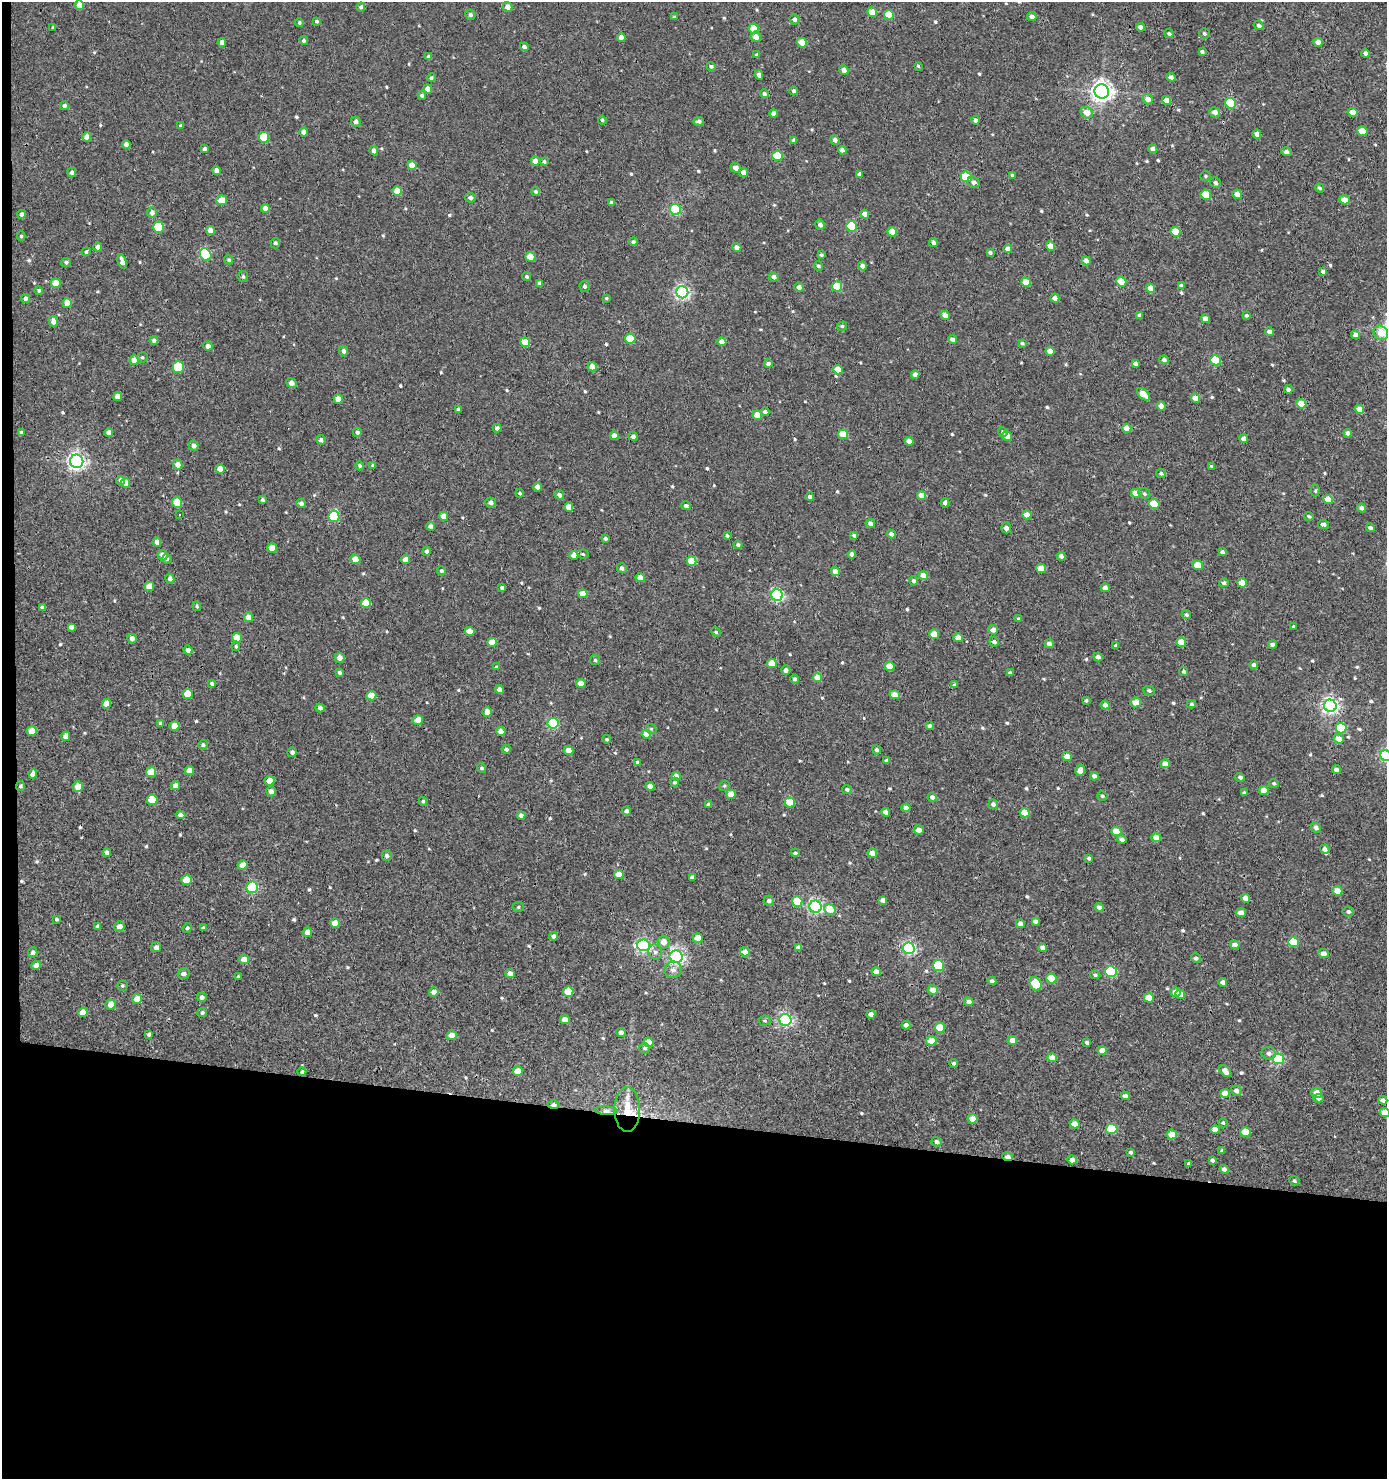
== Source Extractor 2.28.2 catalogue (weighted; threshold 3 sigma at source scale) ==
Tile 7 of 3 x 3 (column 1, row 3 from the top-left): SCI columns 200-1584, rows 1-1477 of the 4454 x 4431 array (HDU 1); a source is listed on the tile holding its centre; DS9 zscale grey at full resolution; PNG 1389 x 1481 px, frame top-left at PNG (2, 2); each listed source drawn as its Kron ellipse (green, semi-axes under 4 px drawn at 4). Shown black and unused: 25% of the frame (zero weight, under 3 of 4 exposures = <1% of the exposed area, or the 3 px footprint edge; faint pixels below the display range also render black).
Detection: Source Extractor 2.28.2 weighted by HDU 2 'WHT'; one run over the whole footprint, this tile lists its part. Background 0.00299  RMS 0.0019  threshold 0.00838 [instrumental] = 3 sigma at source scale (4.5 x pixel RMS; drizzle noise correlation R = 1.50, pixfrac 1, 0.05/0.05 arcsec/px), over >= 5 px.
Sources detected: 647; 3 inside a brighter listed object's ellipse — not listed separately; of the other 644, all 500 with FLUX_AUTO >= 0.28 (the completeness limit of this list) listed and drawn (144 fainter detections not listed), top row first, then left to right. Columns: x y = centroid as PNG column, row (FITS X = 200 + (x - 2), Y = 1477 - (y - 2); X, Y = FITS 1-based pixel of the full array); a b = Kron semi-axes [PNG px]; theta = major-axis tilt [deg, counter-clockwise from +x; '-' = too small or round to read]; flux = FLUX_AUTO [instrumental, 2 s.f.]
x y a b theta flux
79 5 5 4 - 2.2
361 7 4 4 - 0.44
508 7 5 4 - 1.4
872 12 5 4 - 2.7
470 15 5 5 - 0.47
889 15 5 4 - 4.9
674 17 4 3 - 0.29
1032 17 5 4 - 0.79
794 19 5 5 - 0.58
316 21 4 4 - 0.39
299 23 4 4 - 0.42
1259 25 5 4 - 0.46
53 27 3 3 - 0.3
1141 27 4 4 - 0.87
754 29 5 5 - 5.6
1169 33 4 4 - 0.37
1204 34 5 5 - 0.4
621 37 4 4 - 1.1
756 37 5 5 - 1.4
304 40 4 4 - 0.42
222 42 4 4 - 1
1318 42 5 4 - 1.1
802 43 5 4 - 3.7
524 47 4 4 - 0.6
1202 52 4 3 - 0.38
1365 53 4 4 - 0.71
757 55 4 3 - 0.45
429 57 4 4 - 0.75
711 66 4 4 - 0.38
918 66 4 4 - 0.29
844 70 5 4 - 1
759 75 4 4 - 0.83
1171 77 4 4 - 0.66
431 78 4 4 - 0.35
428 89 4 4 - 1.1
794 91 4 4 - 0.44
1102 91 7 7 - 130
764 94 4 4 - 0.48
422 95 4 4 - 0.43
1148 99 5 5 - 1.6
1167 101 5 4 - 1.8
1231 103 5 5 - 9.8
64 106 4 4 - 0.62
1215 112 5 5 - 0.94
1353 112 5 4 - 2.4
773 113 4 4 - 1
1087 113 6 5 - 2.2
602 120 4 4 - 0.34
975 120 4 4 - 0.52
699 121 5 4 - 0.58
356 122 5 4 - 0.77
180 126 4 3 - 0.41
1362 131 5 4 - 3.5
304 132 4 4 - 1
1257 134 4 4 - 1.3
87 137 5 4 - 1.6
264 137 5 5 - 7.8
793 140 4 4 - 0.33
835 140 4 4 - 0.73
126 144 4 4 - 1
205 149 4 4 - 0.6
1153 149 5 4 - 0.72
842 150 4 4 - 0.8
374 151 4 4 - 0.91
1286 152 5 4 - 0.58
777 156 5 5 - 5.4
535 161 4 4 - 1.5
544 162 4 3 - 0.32
412 165 5 4 - 2.1
736 168 5 4 - 0.91
216 170 4 4 - 1.2
743 172 4 4 - 1
72 173 5 4 - 0.66
859 174 4 3 - 0.65
1012 175 4 3 - 0.35
1206 176 5 4 - 0.28
966 177 5 5 - 11
973 182 6 5 - 0.59
1215 183 6 5 - 0.4
1320 188 5 4 - 0.36
397 191 5 5 - 3
536 191 4 4 - 0.41
1237 194 5 4 - 1.7
1206 195 5 5 - 5.3
470 198 5 5 - 0.6
222 200 5 4 - 2.8
1344 200 5 4 - 2.1
611 202 3 3 - 0.44
265 208 4 4 - 1.5
675 210 6 5 - 16
152 213 5 5 - 0.96
22 214 4 4 - 0.66
865 214 4 4 - 1.3
820 225 5 5 - 0.74
851 226 5 5 - 11
158 227 5 5 - 9.2
210 231 4 4 - 1.7
892 232 5 4 - 3.5
1175 232 5 4 - 3.5
21 236 4 4 - 0.28
633 242 4 4 - 0.37
933 242 4 4 - 0.61
275 243 5 5 - 0.43
1050 246 5 4 - 2.9
98 247 4 4 - 1.2
737 247 5 4 - 1
1008 249 4 4 - 1.5
86 252 4 4 - 0.37
990 253 4 3 - 0.45
206 254 6 5 - 19
821 255 4 3 - 0.38
530 257 5 4 - 2.8
229 260 5 4 - 0.34
122 261 8 4 -74 1.4
1086 261 5 4 - 1.1
66 262 5 4 - 0.47
818 266 5 4 - 0.42
862 266 4 4 - 0.83
1323 271 4 3 - 0.67
527 276 4 4 - 0.38
243 277 5 5 - 0.39
774 277 5 4 - 0.74
1026 282 5 4 - 3
1121 282 5 4 - 4.4
56 283 5 5 - 3.2
540 283 4 4 - 0.79
585 286 5 5 - 0.56
837 286 5 5 - 8.3
1181 286 4 3 - 0.48
799 287 5 4 - 0.83
1150 288 5 4 - 2
39 291 4 4 - 0.38
682 292 6 6 - 49
25 298 4 4 - 0.57
606 298 3 3 - 0.3
1055 298 4 4 - 1.1
67 303 5 4 - 2.6
945 315 5 4 - 1.8
1139 315 4 3 - 0.37
1246 315 4 4 - 0.33
1205 319 4 4 - 1.6
53 321 5 4 - 1.2
842 326 5 4 - 0.34
1270 332 5 4 - 1.1
1381 333 8 6 -40 2.8
1356 335 4 4 - 0.98
630 339 5 5 - 7.5
952 339 5 4 - 0.91
154 340 4 4 - 0.56
525 342 5 4 - 4.9
722 342 4 4 - 2.1
1022 343 4 3 - 0.33
208 346 4 4 - 0.96
344 351 5 4 - 0.65
1050 351 4 4 - 1.5
142 357 5 5 - 0.28
134 360 5 4 - 2.3
1164 360 5 4 - 0.56
1216 360 5 5 - 7.8
768 364 4 4 - 0.58
1135 364 4 4 - 0.63
178 367 6 5 - 11
592 367 5 4 - 2.4
838 370 5 4 - 3.5
915 375 4 4 - 0.98
291 383 6 4 -26 1
1288 389 4 4 - 0.55
1143 394 8 4 -43 3.6
117 396 4 4 - 1.7
1195 398 5 4 - 1.9
338 399 5 4 - 2.6
1301 404 5 4 - 3.3
1161 406 5 4 - 0.85
458 409 4 4 - 0.69
1359 409 5 4 - 2.2
765 412 4 4 - 0.57
757 415 5 4 - 2.5
497 428 4 4 - 0.64
1127 428 5 4 - 1.9
21 432 4 3 - 0.29
109 432 4 4 - 1
357 432 4 4 - 0.61
1003 432 5 4 - 0.28
1348 433 4 4 - 0.74
843 434 5 5 - 5.4
614 436 4 4 - 1.4
633 436 4 4 - 0.66
1007 436 5 4 - 2.2
1244 439 4 4 - 1.2
321 440 5 4 - 0.56
909 441 5 4 - 1.5
194 446 5 4 - 0.96
77 461 7 6 - 79
178 465 5 5 - 1.4
373 465 4 4 - 0.34
360 466 4 3 - 0.39
1211 466 3 3 - 0.28
220 469 4 4 - 2.2
1161 473 5 4 - 0.39
120 481 4 4 - 0.78
125 483 5 4 - 1.3
537 487 4 4 - 1.3
1315 491 6 4 89 0.29
520 493 4 4 - 0.29
1136 493 5 4 - 2.6
1144 494 6 5 - 0.4
559 495 5 4 - 0.66
922 495 5 4 - 2
810 497 4 4 - 0.51
1328 499 5 4 - 3.1
262 500 4 3 - 0.49
491 502 5 5 - 0.74
177 503 5 5 - 4.4
301 503 5 4 - 0.7
945 503 4 4 - 0.74
1154 504 5 5 - 5.5
686 506 5 4 - 0.52
569 507 5 4 - 1.9
1362 508 4 4 - 0.78
179 514 3 3 - 0.98
1027 515 5 4 - 1.6
334 516 6 5 - 14
444 516 4 4 - 1.8
1309 516 5 3 - 0.29
870 523 5 4 - 0.81
1323 524 5 4 - 0.59
430 526 4 4 - 0.67
1006 528 5 5 - 0.75
1370 528 4 4 - 0.64
891 534 4 4 - 0.68
854 535 4 3 - 0.51
727 536 4 3 - 0.37
605 538 4 3 - 0.44
157 542 4 4 - 1.6
738 545 4 4 - 0.38
272 548 5 4 - 2.8
427 551 5 4 - 0.54
1222 552 4 3 - 0.5
583 554 5 4 - 0.28
852 554 4 4 - 0.9
163 555 5 5 - 1.4
574 555 4 4 - 1.8
1061 556 4 4 - 1.1
167 559 5 4 - 0.34
355 559 5 4 - 2.6
405 560 4 4 - 1.6
692 561 5 4 - 5.1
1198 565 5 4 - 3.7
622 568 5 5 - 0.56
1041 569 5 4 - 3.2
441 571 4 4 - 0.36
835 572 4 4 - 1.4
923 576 4 4 - 1.9
640 578 4 4 - 1.7
170 579 5 4 - 0.74
914 581 4 4 - 0.54
1224 583 5 4 - 0.42
1242 583 5 4 - 3.5
149 586 5 4 - 2.7
502 588 4 3 - 0.5
1105 588 4 4 - 1.3
583 594 5 4 - 2.3
777 595 6 5 - 33
366 603 5 5 - 5
197 606 5 4 - 0.31
43 607 4 4 - 0.6
1186 615 5 4 - 0.38
248 617 5 4 - 1.5
1019 619 4 3 - 0.41
71 627 4 4 - 0.68
1293 627 4 3 - 0.31
993 630 5 4 - 1.3
470 632 5 4 - 2.5
716 632 5 4 - 0.36
934 634 5 4 - 2.8
237 638 5 5 - 3.4
958 638 5 4 - 2.1
132 639 5 4 - 0.9
492 642 4 4 - 2.5
994 642 5 4 - 0.63
1181 642 5 4 - 3.3
1049 644 4 4 - 1.1
1116 645 4 3 - 0.29
1273 645 4 3 - 0.67
236 646 5 4 - 0.29
188 650 4 4 - 0.83
1098 657 4 4 - 0.82
340 658 5 5 - 1.3
595 660 5 5 - 0.31
772 663 5 4 - 2.9
1254 665 4 4 - 0.74
890 666 5 4 - 2.9
496 667 4 4 - 0.31
786 670 4 4 - 0.67
1184 672 4 4 - 0.34
339 673 4 4 - 0.5
1010 673 4 4 - 0.48
817 678 5 4 - 2.4
795 679 4 4 - 0.52
581 683 5 4 - 1.7
212 684 4 3 - 0.34
955 685 4 4 - 0.43
499 689 4 4 - 1.2
1149 691 6 4 -18 0.43
187 694 5 5 - 4.4
895 695 5 4 - 2.1
371 696 5 5 - 3.4
1086 700 3 3 - 0.29
1136 702 5 5 - 2.4
106 704 5 4 - 2.1
1191 704 4 3 - 0.34
1105 705 4 4 - 1.3
1330 706 6 6 - 66
320 708 4 4 - 0.7
487 712 5 4 - 2.3
418 720 5 5 - 2
161 723 4 4 - 0.54
553 723 5 5 - 17
174 726 5 5 - 2.8
929 726 4 4 - 0.6
1341 728 5 5 - 8.6
651 729 5 4 - 0.29
32 731 5 4 - 2.8
501 731 4 4 - 1.5
646 734 5 4 - 2.3
66 736 4 4 - 2
607 739 4 4 - 0.35
1339 739 5 4 - 1.6
203 745 5 5 - 0.35
506 749 4 4 - 0.45
877 750 4 4 - 0.4
569 751 5 4 - 2
292 752 5 4 - 0.63
1386 756 6 5 - 28
1067 757 5 4 - 2.4
887 761 4 4 - 0.53
637 762 4 4 - 0.33
1165 764 5 4 - 1.8
482 768 5 4 - 0.36
1080 770 6 4 73 1.7
1336 770 4 4 - 0.88
189 771 4 4 - 2.1
151 772 5 5 - 4.2
33 774 4 4 - 1.4
676 776 5 4 - 1.3
1094 776 4 4 - 0.8
1240 777 5 4 - 0.6
270 781 5 5 - 1.9
675 782 4 4 - 0.45
1274 783 5 4 - 0.4
20 786 5 4 - 0.41
175 786 4 4 - 1.2
650 786 4 4 - 1.4
724 786 5 5 - 0.32
78 787 5 5 - 3.7
847 790 5 4 - 0.46
271 791 5 5 - 0.76
1264 791 5 4 - 1.8
1244 793 4 3 - 0.51
731 794 5 4 - 2.6
1102 796 5 4 - 0.33
932 797 5 4 - 0.72
152 800 5 5 - 5.2
423 801 4 4 - 0.39
790 802 5 5 - 5.9
993 804 5 5 - 0.75
708 805 4 3 - 0.58
906 808 4 4 - 1.3
626 811 4 4 - 0.52
886 812 4 4 - 1.1
1025 813 5 4 - 3
180 815 5 4 - 0.79
521 815 4 4 - 0.76
1316 828 5 4 - 0.88
919 830 5 4 - 1.2
1116 831 5 4 - 3.6
1156 838 5 4 - 2.5
1122 839 5 4 - 0.61
1325 849 5 4 - 0.96
107 853 4 4 - 0.76
795 853 4 3 - 0.38
872 853 5 4 - 2.3
387 856 5 5 - 0.56
1089 858 4 3 - 0.51
242 865 5 4 - 1.9
619 874 5 4 - 2.2
692 877 4 4 - 0.56
187 880 5 5 - 5.1
252 887 6 5 - 19
1337 891 5 4 - 2.3
1245 898 4 4 - 1.5
883 900 4 4 - 1.1
769 901 5 5 - 0.67
797 901 5 5 - 6.3
518 907 6 5 - 0.3
816 907 6 6 - 43
1099 907 4 4 - 0.86
830 909 6 5 - 3.3
1348 912 5 5 - 0.52
1241 913 5 4 - 1.5
56 919 3 3 - 0.32
1035 921 4 4 - 0.65
335 923 5 4 - 1.9
1020 924 4 4 - 0.97
98 926 4 4 - 0.64
119 926 5 5 - 1.2
187 928 5 4 - 0.39
203 928 4 3 - 0.37
307 932 5 4 - 1.5
554 936 4 4 - 0.74
698 938 5 4 - 2.3
663 942 6 6 - 1.8
1294 942 5 5 - 7.8
644 945 7 6 - 36
1235 945 4 4 - 1
156 947 5 5 - 0.78
798 947 4 4 - 0.61
909 948 6 5 - 36
1043 948 4 4 - 1.1
33 952 5 4 - 0.48
655 952 8 7 - 0.65
745 952 5 4 - 1.5
1324 953 5 4 - 1.2
676 957 6 6 - 56
1196 958 5 4 - 0.53
244 959 5 5 - 1.5
36 965 5 4 - 1.2
938 965 5 5 - 11
673 970 8 8 - 0.97
1111 971 6 5 - 16
876 972 4 4 - 1.8
510 973 5 4 - 1.1
183 974 6 5 - 0.75
1095 975 5 4 - 0.36
238 977 4 3 - 0.41
1051 979 5 5 - 4.5
992 981 4 4 - 0.46
1223 982 4 4 - 0.89
1036 984 7 5 -62 6.9
122 986 5 5 - 0.32
933 990 5 4 - 1.6
434 992 5 4 - 1.1
568 992 5 5 - 6
1175 992 5 5 - 1.5
1180 994 5 4 - 1.8
202 997 5 4 - 0.67
1149 998 5 4 - 3.5
137 999 5 5 - 2.1
969 1002 4 4 - 0.83
111 1004 5 5 - 2.1
83 1012 5 4 - 2
202 1013 5 4 - 0.43
871 1014 4 4 - 0.78
565 1020 5 4 - 2.1
785 1020 6 6 - 43
765 1021 6 5 - 0.33
906 1025 4 4 - 0.81
940 1028 5 5 - 5.4
621 1032 5 4 - 0.68
149 1034 4 4 - 0.39
452 1035 5 4 - 1.9
1012 1040 5 4 - 1.8
931 1041 5 4 - 3.4
649 1042 5 4 - 3.2
1087 1042 4 3 - 0.46
645 1048 5 5 - 0.38
1102 1050 5 4 - 1.6
1269 1053 7 6 - 0.77
1052 1058 5 4 - 2.3
1278 1059 6 5 - 21
954 1063 4 4 - 0.4
518 1071 5 5 - 3.2
1225 1071 7 4 -46 1.5
302 1072 4 4 - 0.29
1236 1091 5 5 - 0.9
1225 1093 5 4 - 1.9
1317 1093 6 5 - 1.9
1125 1096 4 4 - 0.92
1318 1098 5 4 - 0.76
1383 1100 4 4 - 0.72
554 1104 6 3 0 0.77
627 1109 22 13 -89 4.5
606 1111 11 4 -4 1
1385 1113 5 4 - 3.4
972 1119 5 5 - 2.1
1223 1123 4 4 - 0.31
1074 1124 5 4 - 1.9
1112 1129 6 5 - 7.6
1215 1130 5 4 - 2
1246 1132 5 5 - 3.8
1172 1134 5 5 - 2.7
937 1142 5 4 - 0.66
1222 1151 4 4 - 0.39
1131 1152 4 3 - 0.48
1008 1157 5 4 - 1
1072 1160 5 4 - 1.2
1212 1160 4 3 - 0.5
1189 1163 3 3 - 0.28
1224 1169 4 4 - 0.67
1294 1181 5 4 - 0.34
Overlapping masked pixels (flux is a lower limit): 4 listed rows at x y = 554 1104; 627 1109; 606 1111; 1008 1157
Isophote crosses this tile's border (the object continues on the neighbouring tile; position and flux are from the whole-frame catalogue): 2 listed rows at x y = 1386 756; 1385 1113